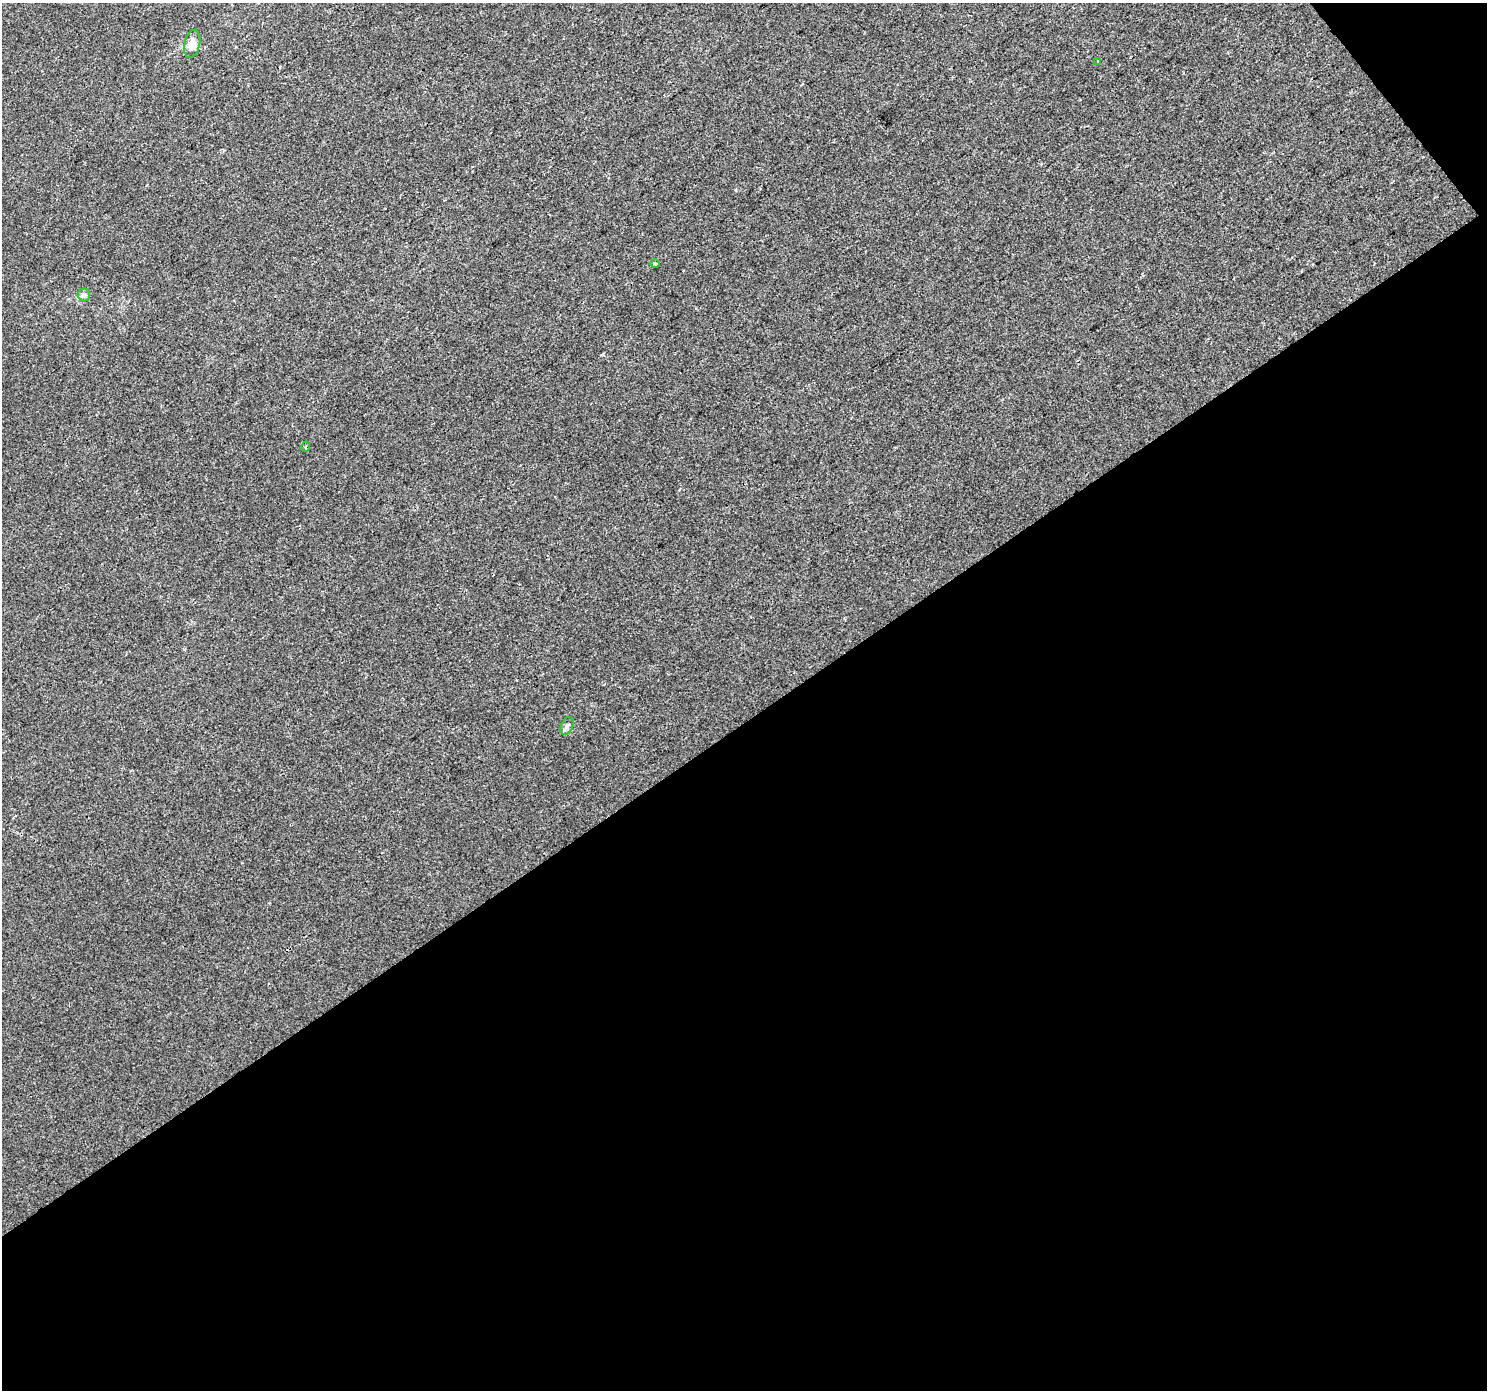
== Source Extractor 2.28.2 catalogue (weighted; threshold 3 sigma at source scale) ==
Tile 4 of 2 x 2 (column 2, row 2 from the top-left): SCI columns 1485-2969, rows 73-1460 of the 2969 x 2940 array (HDU 1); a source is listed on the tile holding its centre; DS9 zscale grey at full resolution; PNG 1489 x 1392 px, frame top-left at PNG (2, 3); each listed source drawn as its Kron ellipse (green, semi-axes under 4 px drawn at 4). Shown black and unused: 49% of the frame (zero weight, under 2 of 3 exposures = <1% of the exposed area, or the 3 px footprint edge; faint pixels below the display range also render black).
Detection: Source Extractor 2.28.2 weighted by HDU 2 'WHT'; one run over the whole footprint, this tile lists its part. Background 7.01e-05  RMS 0.0041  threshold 0.0183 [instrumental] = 3 sigma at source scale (4.5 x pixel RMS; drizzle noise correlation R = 1.50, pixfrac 1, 0.0396/0.0396 arcsec/px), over >= 5 px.
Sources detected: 7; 1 cosmic-ray / hot-pixel residue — neither listed nor drawn; the other 6 listed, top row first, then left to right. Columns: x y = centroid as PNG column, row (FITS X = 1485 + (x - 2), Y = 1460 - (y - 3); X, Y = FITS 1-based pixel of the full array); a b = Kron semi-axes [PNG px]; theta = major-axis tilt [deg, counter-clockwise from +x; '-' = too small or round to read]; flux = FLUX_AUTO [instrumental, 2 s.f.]
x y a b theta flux
192 44 14 7 77 3.7
1098 61 3 2 - 1
655 264 5 4 - 0.62
84 295 6 6 - 0.97
305 447 5 3 - 0.43
567 726 9 6 67 1.2